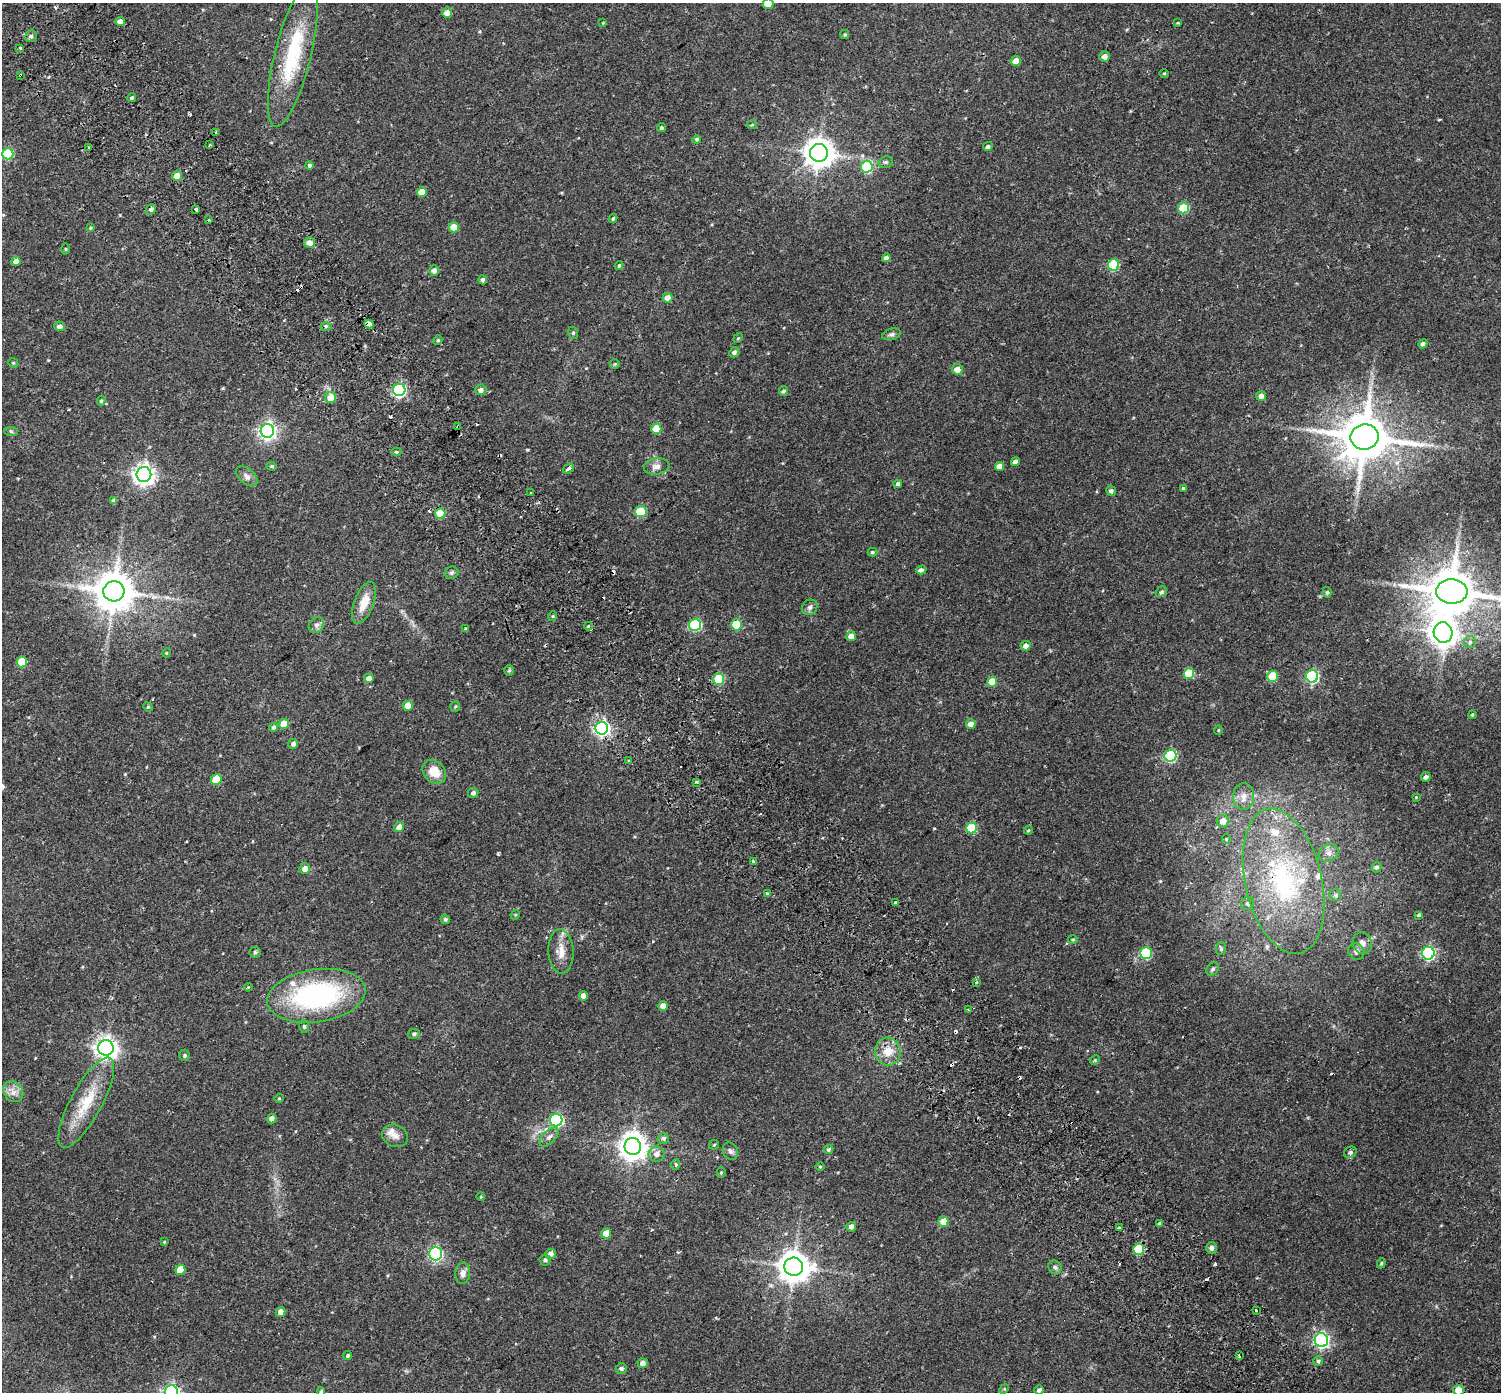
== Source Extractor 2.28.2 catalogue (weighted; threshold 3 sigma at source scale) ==
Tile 11 of 4 x 4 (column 3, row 3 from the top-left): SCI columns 3069-4567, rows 1631-3020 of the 6143 x 6102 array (HDU 1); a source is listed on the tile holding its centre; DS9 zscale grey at full resolution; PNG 1503 x 1394 px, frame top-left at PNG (2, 3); each listed source drawn as its Kron ellipse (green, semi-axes under 4 px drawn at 4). Shown black and unused: <1% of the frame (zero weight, under 2 of 3 exposures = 5% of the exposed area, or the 3 px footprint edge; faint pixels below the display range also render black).
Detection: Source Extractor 2.28.2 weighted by HDU 2 'WHT'; one run over the whole footprint, this tile lists its part. Background 0.0598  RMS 0.0046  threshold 0.0206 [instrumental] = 3 sigma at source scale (4.5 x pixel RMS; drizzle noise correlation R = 1.50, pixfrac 1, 0.0396/0.0396 arcsec/px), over >= 5 px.
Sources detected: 244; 24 cosmic-ray / hot-pixel residue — neither listed nor drawn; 6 inside a brighter listed object's ellipse — not listed separately; the other 214 listed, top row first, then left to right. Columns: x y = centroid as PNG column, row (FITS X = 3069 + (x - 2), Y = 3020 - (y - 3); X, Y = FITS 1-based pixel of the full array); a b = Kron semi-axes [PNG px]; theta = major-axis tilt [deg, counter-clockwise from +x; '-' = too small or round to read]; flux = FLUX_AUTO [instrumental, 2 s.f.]
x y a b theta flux
768 4 5 5 - 3.7
447 13 5 5 - 3.2
120 21 4 4 - 3.2
603 23 4 4 - 0.35
1178 23 3 2 - 0.5
845 35 4 4 - 0.61
31 36 6 5 - 1.2
20 48 3 3 - 2.3
293 55 74 18 76 33
1105 57 5 5 - 2.5
1016 61 5 5 - 3.8
1164 73 5 3 - 0.44
20 75 3 3 - 1.3
132 98 4 4 - 0.65
752 125 5 3 - 0.36
661 127 4 4 - 0.73
216 132 3 3 - 0.93
697 139 4 4 - 0.78
209 145 3 2 - 0.74
89 147 3 2 - 0.53
988 147 5 4 - 1.1
819 153 9 9 - 580
8 154 5 5 - 27
886 162 7 5 16 0.91
309 165 4 4 - 1.1
867 167 6 5 - 28
177 176 5 5 - 4
422 192 5 5 - 5.8
1184 208 5 5 - 18
151 209 5 4 - 1.2
195 209 4 3 - 1.7
613 218 5 3 - 0.52
209 220 3 2 - 0.49
454 227 5 5 - 7.1
90 228 4 4 - 0.46
310 243 5 5 - 2.7
65 249 5 3 - 0.44
886 258 4 4 - 1.5
16 261 5 4 - 2.9
619 265 5 3 - 0.56
1113 265 5 5 - 28
434 270 5 5 - 1.9
483 280 5 4 - 1
667 298 5 5 - 3.3
369 324 4 4 - 7.3
59 326 5 4 - 1.6
326 326 6 4 0 0.7
573 333 6 5 - 0.63
892 334 9 5 15 1.1
738 338 5 4 - 0.43
438 340 5 4 - 0.5
1423 344 5 4 - 1.2
734 352 5 5 - 1.1
13 363 5 4 - 0.51
615 364 5 4 - 0.48
957 369 5 5 - 3.4
399 390 6 6 - 71
481 390 5 5 - 1.8
783 391 5 4 - 0.9
1261 396 5 5 - 2
330 398 5 5 - 4.8
101 401 5 4 - 0.71
458 426 3 3 - 3.5
656 429 5 5 - 10
11 431 7 4 -2 0.71
267 431 7 6 - 140
1365 437 14 12 9 2100
396 452 5 4 - 0.66
1015 462 4 4 - 1.8
272 466 5 4 - 0.53
657 466 13 8 8 2.6
999 466 4 4 - 3.7
568 468 6 3 39 2.5
144 474 7 7 - 240
247 476 12 7 -42 2
898 484 4 3 - 1.1
1183 488 3 3 - 0.45
1111 491 5 4 - 1
531 493 3 3 - 0.41
114 501 4 4 - 1.4
641 512 6 5 - 17
440 513 5 5 - 12
873 552 5 4 - 0.63
921 570 5 3 - 2.6
452 573 7 6 - 0.93
114 591 10 10 - 1300
1452 591 15 12 -2 2100
1161 592 6 5 - 0.75
1327 592 5 4 - 0.64
364 603 22 9 68 7.2
810 607 8 7 - 1.4
553 616 5 3 - 0.44
316 625 8 7 - 1.5
695 625 6 6 - 38
736 625 6 5 - 12
588 626 4 3 - 0.69
465 629 4 3 - 0.39
1443 633 10 9 - 460
851 636 5 5 - 3.1
1470 642 6 6 - 1
1026 646 5 5 - 2.2
166 653 4 3 - 0.38
22 662 5 5 - 16
509 671 5 5 - 0.59
1189 673 5 5 - 15
1272 676 5 5 - 16
1312 676 6 6 - 54
369 678 5 4 - 2.7
719 679 5 5 - 21
992 682 5 5 - 8.1
408 706 5 5 - 4.5
455 706 5 5 - 0.57
148 707 5 4 - 0.45
1472 715 4 3 - 0.54
284 724 5 5 - 6.3
971 724 5 4 - 2.8
274 727 4 4 - 0.91
602 728 6 6 - 110
1218 730 5 3 - 0.31
293 744 5 5 - 1.3
1171 756 6 6 - 40
628 760 3 2 - 0.58
434 772 13 10 -46 7.2
1426 777 5 4 - 1
216 779 5 5 - 12
697 782 3 2 - 0.49
473 793 5 5 - 1.3
1244 797 13 10 86 4
1416 797 3 3 - 0.31
1223 821 6 6 - 3.8
399 827 5 5 - 3.4
971 828 5 5 - 17
1028 830 4 3 - 0.46
1226 839 5 4 - 0.48
1329 853 10 8 33 2.2
753 862 4 3 - 1.8
1376 867 5 4 - 1.1
305 869 5 5 - 3
1284 881 74 38 -77 69
767 894 3 3 - 1.5
1335 895 6 5 - 0.91
895 902 3 3 - 1.2
1248 903 7 6 - 0.98
515 915 5 4 - 0.43
1419 915 3 3 - 1
445 919 5 4 - 0.7
1073 939 5 3 - 0.45
1362 943 11 9 -69 2.6
1221 949 6 5 - 0.69
561 951 22 12 -87 5.8
255 952 5 5 - 0.71
1356 952 8 7 - 1.5
1146 953 6 6 - 32
1428 953 6 6 - 73
1213 969 7 5 51 0.92
976 982 4 3 - 0.45
248 987 4 3 - 0.55
316 996 49 26 8 70
583 996 4 4 - 2.8
663 1006 4 4 - 4
968 1010 3 3 - 0.56
304 1026 6 5 - 0.72
414 1034 6 5 - 0.92
106 1048 7 7 - 280
888 1052 14 13 - 6
185 1055 5 5 - 0.8
1095 1060 5 4 - 0.46
13 1092 11 9 -52 2.9
279 1098 4 4 - 0.45
86 1103 51 15 62 17
272 1118 5 4 - 2.1
556 1120 6 6 - 63
395 1136 13 11 -25 2.9
549 1137 12 6 44 1.7
663 1138 6 5 - 1
714 1145 5 4 - 0.52
633 1146 8 8 - 480
829 1149 5 4 - 0.76
730 1151 9 7 -62 1.3
1350 1152 6 5 - 0.98
656 1154 8 7 - 2.4
676 1165 5 4 - 0.83
820 1167 5 3 - 0.39
721 1172 5 4 - 0.53
481 1197 4 3 - 0.31
943 1221 5 5 - 5.6
1159 1223 3 3 - 9.3
851 1227 5 4 - 1.6
1119 1228 3 3 - 0.87
606 1233 5 5 - 5.8
164 1242 3 3 - 0.39
1211 1248 6 5 - 1.6
1138 1249 5 5 - 19
435 1253 7 6 - 77
550 1254 5 5 - 2.1
545 1260 5 5 - 0.96
1381 1263 5 4 - 0.54
794 1267 9 9 - 680
1055 1267 7 6 - 1
180 1270 5 5 - 7.5
463 1273 10 7 85 2.2
1256 1310 3 3 - 3.1
281 1312 5 4 - 2.2
1321 1340 7 6 - 100
348 1356 5 4 - 0.76
1239 1356 4 3 - 0.56
1318 1361 5 5 - 0.72
643 1363 5 5 - 1.9
621 1368 5 5 - 1.1
1004 1389 5 4 - 0.42
1039 1390 5 4 - 1.2
1458 1390 5 5 - 4.8
321 1391 4 3 - 0.61
171 1392 6 6 - 120
Overlapping masked pixels (flux is a lower limit): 6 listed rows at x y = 20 75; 369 324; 458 426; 114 591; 1284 881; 1211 1248
Isophote crosses this tile's border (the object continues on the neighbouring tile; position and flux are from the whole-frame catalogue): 5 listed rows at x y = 768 4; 1452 591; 1458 1390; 321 1391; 171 1392